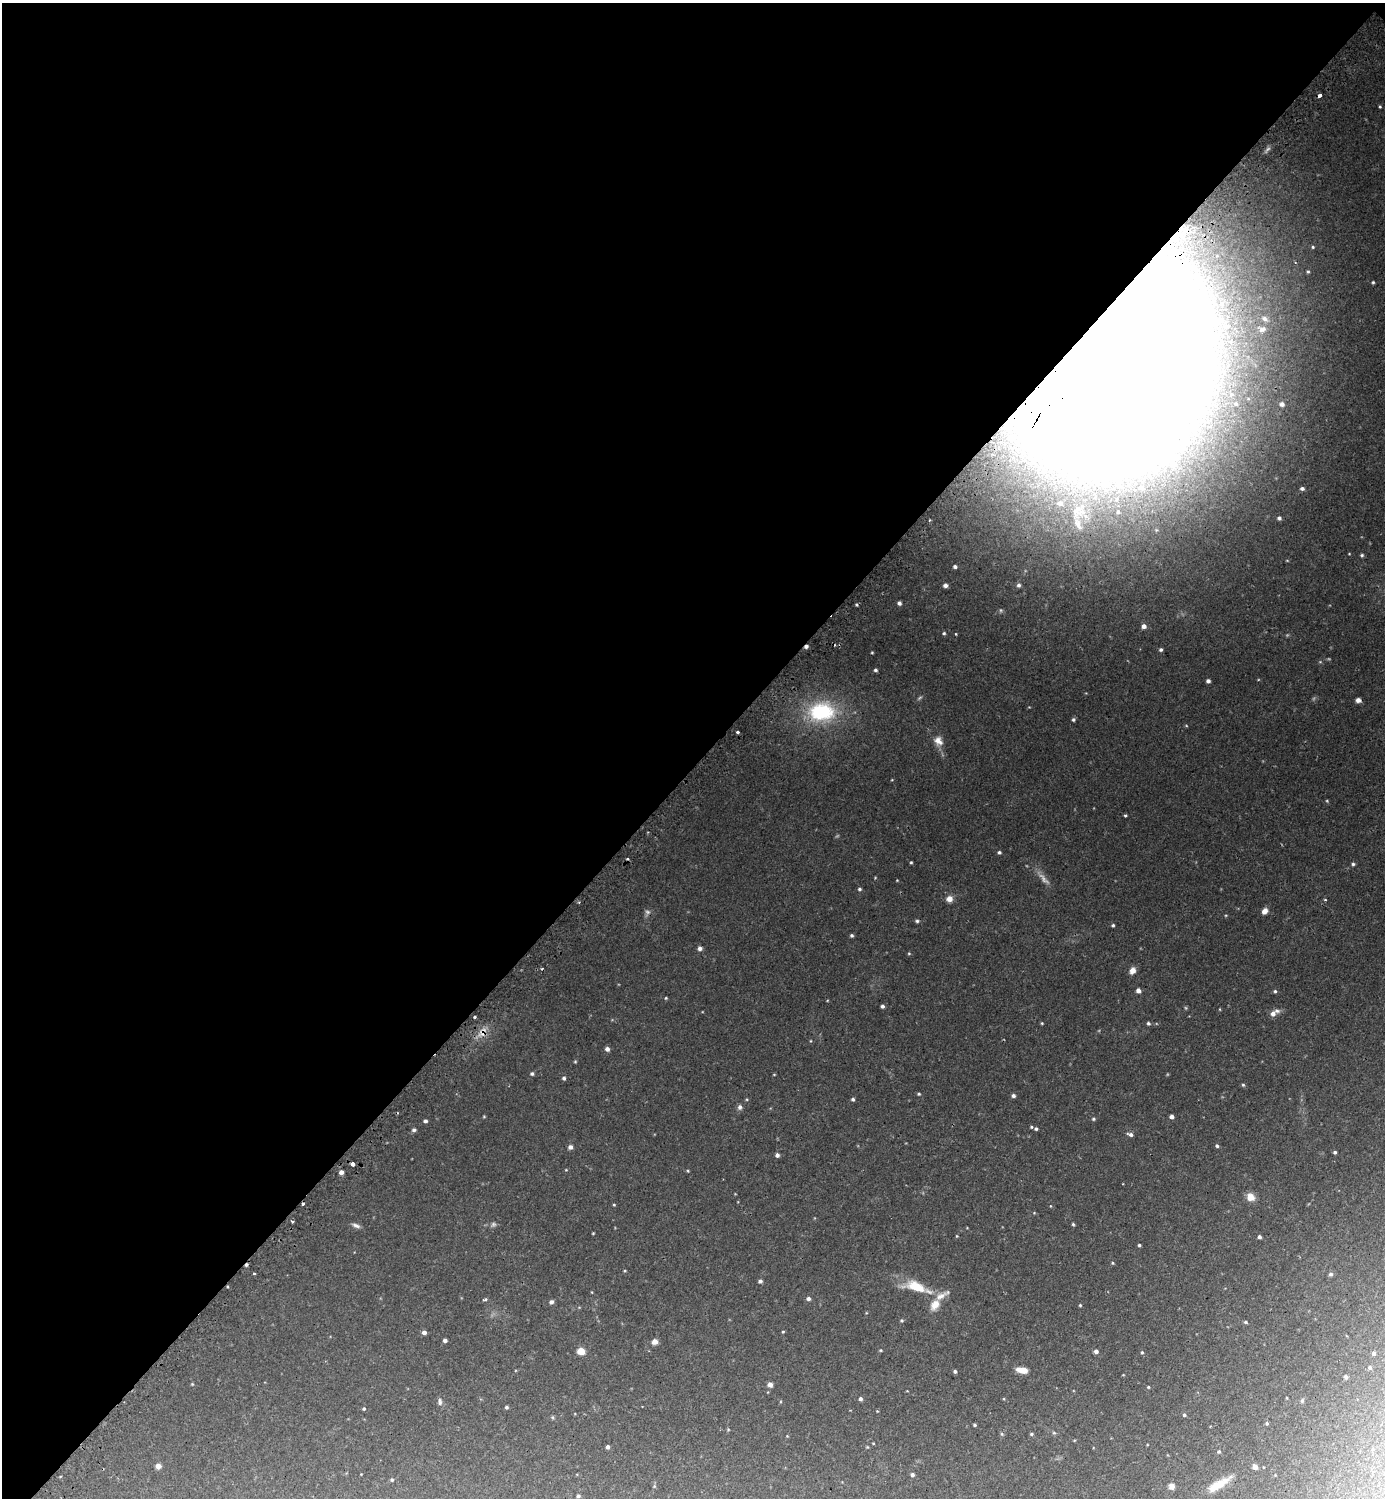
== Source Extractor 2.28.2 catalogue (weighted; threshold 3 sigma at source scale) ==
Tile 2 of 4 x 4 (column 2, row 1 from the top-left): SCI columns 1559-2941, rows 4508-6003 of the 6025 x 6022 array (HDU 1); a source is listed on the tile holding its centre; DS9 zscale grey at full resolution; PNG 1387 x 1500 px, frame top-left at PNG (2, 3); no overlay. Shown black and unused: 51% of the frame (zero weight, under 2 of 3 exposures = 3% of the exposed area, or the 3 px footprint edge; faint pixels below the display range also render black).
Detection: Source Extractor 2.28.2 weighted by HDU 2 'WHT'; one run over the whole footprint, this tile lists its part. Background 0.0441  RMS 0.0046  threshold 0.0207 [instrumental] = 3 sigma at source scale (4.5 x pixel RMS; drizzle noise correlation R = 1.50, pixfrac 1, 0.05/0.05 arcsec/px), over >= 5 px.
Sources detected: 172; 8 too faint to see at this stretch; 2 inside a brighter object's white glare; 3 cosmic-ray / hot-pixel residue — not listed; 4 inside a brighter listed object's ellipse — not listed separately; the other 155 listed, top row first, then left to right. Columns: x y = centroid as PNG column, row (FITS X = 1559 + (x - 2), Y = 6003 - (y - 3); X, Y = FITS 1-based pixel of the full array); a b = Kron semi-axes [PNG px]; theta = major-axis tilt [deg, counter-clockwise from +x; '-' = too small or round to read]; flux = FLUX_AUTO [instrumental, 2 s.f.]
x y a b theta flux
1319 95 4 4 - 1.7
1380 107 3 3 - 0.88
1313 247 4 3 - 0.46
1308 271 3 3 - 0.46
1373 282 4 3 - 0.57
1265 319 9 6 -25 1.7
1262 329 11 7 20 2.2
1110 357 103 82 77 5100
1282 404 5 5 - 1.6
1142 488 9 7 -2 2.2
1302 488 4 3 - 1.2
1077 510 30 17 47 18
1118 512 7 5 -77 1.1
1279 518 5 5 - 1
1362 555 5 4 - 0.76
955 567 5 4 - 1
945 585 4 4 - 1.7
1019 585 5 5 - 1
899 603 4 4 - 1.5
856 605 4 3 - 0.58
1144 626 5 5 - 2.2
944 633 5 4 - 0.66
955 634 4 3 - 0.36
806 646 5 4 - 1.5
1161 650 5 4 - 0.85
872 652 3 3 - 0.42
875 670 4 4 - 0.79
1208 681 4 4 - 1.3
1358 700 6 5 - 1.9
821 712 33 24 5 39
1073 720 5 4 - 0.78
738 732 3 3 - 1.6
938 741 13 11 -55 3.9
892 780 4 3 - 0.3
1327 801 4 3 - 0.42
1125 816 3 3 - 1.4
999 852 4 4 - 0.87
911 862 3 3 - 0.52
1353 864 4 4 - 0.81
897 880 3 3 - 0.31
859 889 5 4 - 0.77
949 899 8 8 - 2.9
1325 900 4 2 - 0.48
1265 911 7 6 - 2.8
647 912 10 7 73 1.5
1226 915 5 3 - 0.38
917 921 5 4 - 0.78
1113 925 4 3 - 0.7
852 935 4 3 - 0.78
700 948 5 5 - 1.5
909 953 4 4 - 0.49
1132 971 8 7 - 2.8
1138 991 5 4 - 2.3
1275 991 4 4 - 0.78
666 998 4 4 - 0.45
882 1006 4 4 - 1.1
1220 1009 4 3 - 0.34
1273 1014 8 7 - 2.3
475 1017 3 3 - 1.2
1042 1023 4 4 - 0.45
1148 1023 5 4 - 0.79
482 1032 17 9 52 4.7
607 1049 5 5 - 1.8
575 1062 4 4 - 0.45
532 1074 5 5 - 0.83
774 1074 4 3 - 0.33
564 1078 5 4 - 0.93
1243 1085 5 4 - 0.63
919 1094 4 4 - 0.59
1013 1096 5 4 - 1.2
853 1099 4 4 - 0.84
740 1107 6 6 - 1.4
484 1117 5 3 - 0.41
1172 1117 4 4 - 2
1093 1119 5 5 - 0.73
425 1121 4 4 - 1.1
1031 1127 4 3 - 0.7
1036 1129 4 3 - 0.78
414 1130 6 5 - 1.1
1130 1134 8 4 -16 1.5
1217 1146 5 4 - 0.77
570 1147 5 5 - 2
1335 1152 4 3 - 0.9
777 1155 5 4 - 1.5
352 1164 4 3 - 4.4
566 1170 4 3 - 0.35
688 1171 4 3 - 0.42
341 1172 4 4 - 2.1
1250 1197 7 6 - 6.6
303 1204 3 3 - 1.6
614 1205 3 3 - 0.45
1050 1206 4 3 - 0.32
1034 1213 4 3 - 0.35
292 1222 3 3 - 0.71
1073 1224 4 3 - 0.6
356 1225 11 5 -23 1.7
593 1233 3 3 - 0.38
957 1236 4 3 - 0.37
1259 1237 4 4 - 1.1
1139 1245 3 3 - 0.6
1112 1263 4 3 - 0.48
625 1271 4 3 - 0.39
254 1273 3 3 - 0.97
1331 1274 5 5 - 0.95
760 1281 5 4 - 1.2
916 1286 31 13 -15 12
808 1298 5 4 - 1.3
485 1299 6 4 17 0.64
551 1302 5 5 - 1.3
935 1305 18 11 57 5.5
1080 1305 3 3 - 0.53
902 1320 5 5 - 0.64
1246 1322 5 3 - 0.59
424 1332 5 4 - 1.8
783 1332 4 3 - 0.48
445 1340 4 4 - 1.3
655 1342 6 5 - 3.3
881 1350 5 4 - 0.49
581 1351 5 4 - 12
1096 1351 5 5 - 1.6
1142 1352 5 4 - 0.58
1374 1353 5 5 - 1.1
1370 1368 5 5 - 0.91
1022 1370 11 6 -11 5.5
955 1371 4 4 - 0.98
1346 1377 4 4 - 1.2
192 1384 5 4 - 0.42
770 1384 5 5 - 2.6
1148 1387 4 4 - 0.48
860 1399 4 4 - 1.4
1004 1399 4 3 - 0.35
1302 1401 6 5 - 0.74
440 1402 10 6 -88 1.4
506 1407 4 4 - 0.73
364 1409 4 4 - 0.64
1184 1415 5 4 - 0.76
552 1417 6 4 -71 0.54
1267 1423 4 4 - 0.62
975 1425 3 3 - 0.64
728 1430 5 3 - 0.39
1054 1433 5 4 - 0.62
1002 1434 5 5 - 0.64
1031 1434 5 4 - 0.6
787 1436 4 4 - 0.31
1074 1440 5 3 - 0.37
608 1447 4 3 - 1.1
867 1447 4 3 - 0.43
1219 1452 5 4 - 0.61
158 1466 5 5 - 2.8
1255 1467 4 4 - 3.5
912 1475 4 4 - 1.3
392 1480 5 4 - 0.66
1218 1485 28 8 31 9.6
1172 1486 6 5 - 2.9
578 1496 4 4 - 0.68
Overlapping masked pixels (flux is a lower limit): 5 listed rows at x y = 1319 95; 1110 357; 806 646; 482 1032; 303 1204